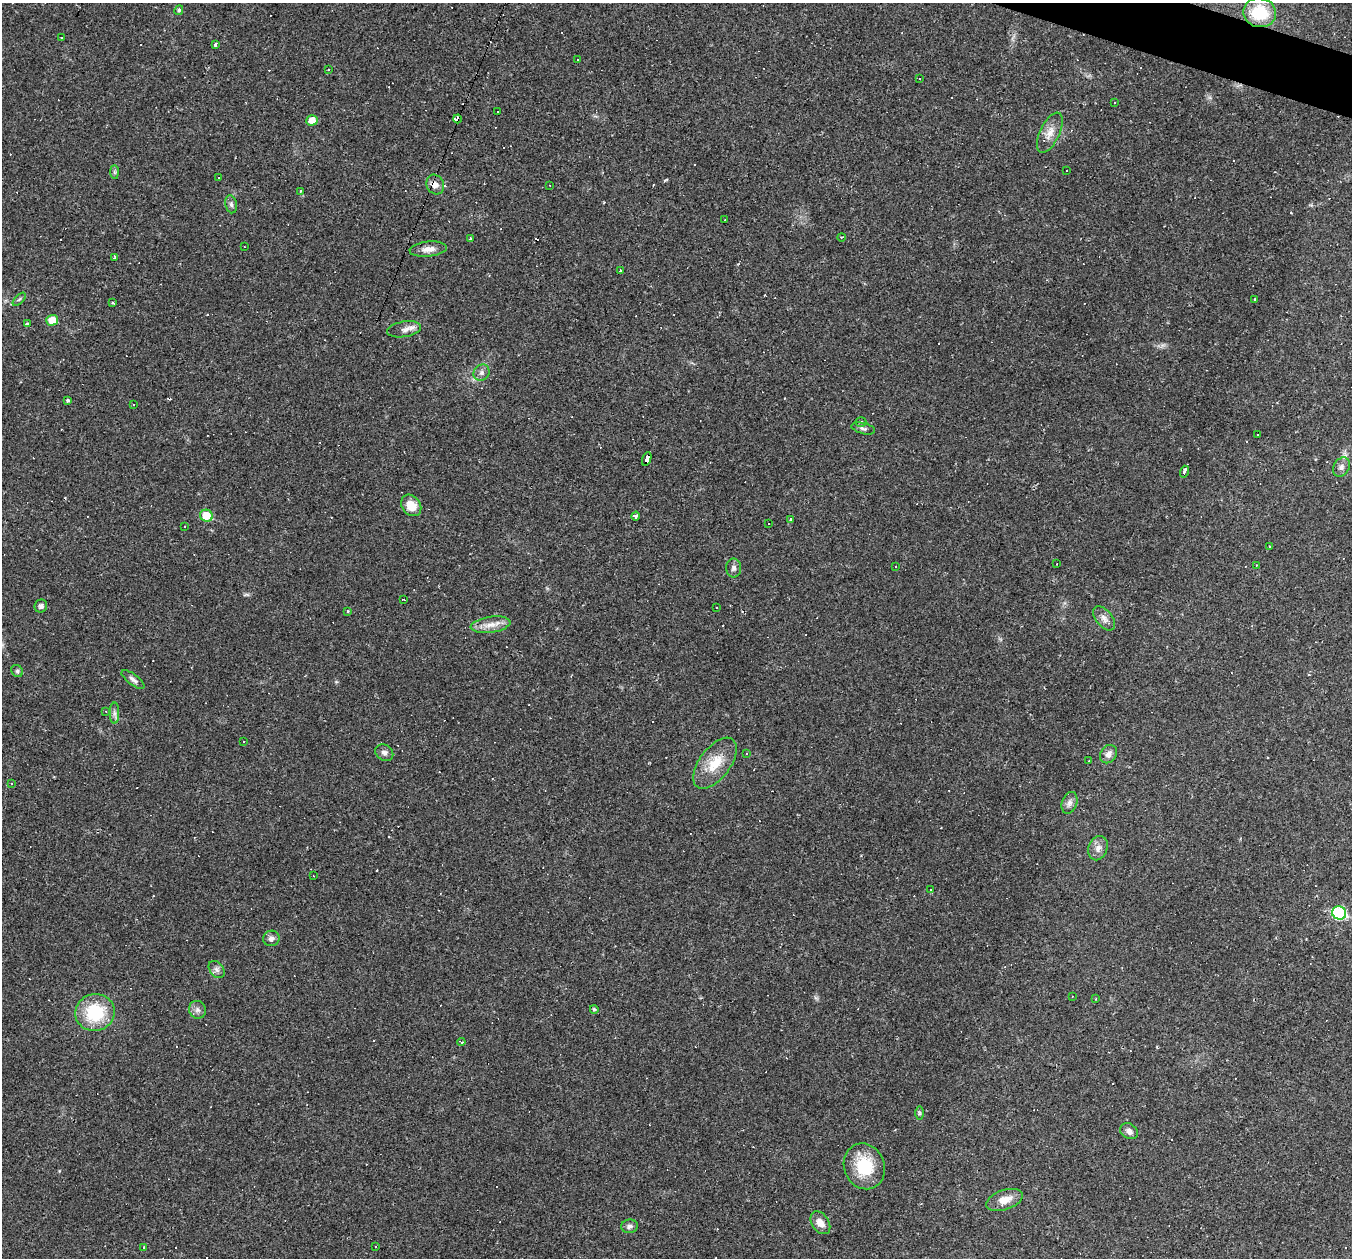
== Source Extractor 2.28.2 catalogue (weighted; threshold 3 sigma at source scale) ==
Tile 10 of 4 x 4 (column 2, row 3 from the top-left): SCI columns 1351-2700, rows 1518-2773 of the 5400 x 5416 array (HDU 1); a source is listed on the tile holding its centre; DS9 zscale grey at full resolution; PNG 1354 x 1260 px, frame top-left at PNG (2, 3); each listed source drawn as its Kron ellipse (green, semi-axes under 4 px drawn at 4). Shown black and unused: <1% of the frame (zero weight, under 2 of 3 exposures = <1% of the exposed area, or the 3 px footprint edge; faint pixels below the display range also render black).
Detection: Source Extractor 2.28.2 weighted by HDU 2 'WHT'; one run over the whole footprint, this tile lists its part. Background 0.0184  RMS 0.0042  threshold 0.0187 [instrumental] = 3 sigma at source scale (4.5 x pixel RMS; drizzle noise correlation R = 1.50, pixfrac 1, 0.05/0.05 arcsec/px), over >= 5 px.
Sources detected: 157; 65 cosmic-ray / hot-pixel residue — neither listed nor drawn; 2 inside a brighter listed object's ellipse — not listed separately; the other 90 listed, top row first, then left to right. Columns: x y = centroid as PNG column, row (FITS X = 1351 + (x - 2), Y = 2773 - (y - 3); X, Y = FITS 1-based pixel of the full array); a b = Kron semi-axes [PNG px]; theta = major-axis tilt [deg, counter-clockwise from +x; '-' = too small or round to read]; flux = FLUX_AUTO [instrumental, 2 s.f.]
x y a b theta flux
179 10 5 4 - 0.84
1260 13 16 14 -10 18
61 38 2 2 - 0.36
216 45 3 3 - 5.5
578 59 2 2 - 0.29
329 70 3 3 - 0.68
919 79 3 2 - 0.64
1114 103 3 2 - 0.39
497 112 2 2 - 0.37
457 119 4 4 - 22
312 120 6 5 - 4.9
1050 133 22 9 64 4.4
1067 170 2 2 - 0.36
114 172 7 4 -89 0.66
218 177 2 2 - 0.32
435 184 10 8 -61 2.7
549 185 3 2 - 0.26
300 191 3 3 - 0.51
231 204 9 5 -79 1.1
725 220 3 2 - 0.33
842 237 4 2 - 0.32
470 238 3 2 - 0.38
244 247 2 2 - 0.28
428 249 19 7 6 3.4
115 258 4 3 - 0.62
620 271 4 3 - 0.87
19 299 8 3 45 0.69
1255 299 3 3 - 0.82
113 303 3 3 - 1.1
52 320 5 5 - 6.6
27 324 4 3 - 2.3
404 329 17 7 10 2.8
481 373 8 7 - 1.5
68 401 3 3 - 0.71
133 405 3 3 - 0.49
861 422 5 4 - 0.71
863 428 12 5 -14 1.2
1258 435 3 3 - 7.6
647 459 7 4 69 52
1341 467 10 7 61 1.9
1184 472 6 3 71 2.7
411 505 11 9 -51 6.1
206 516 6 6 - 9.4
636 516 4 4 - 6.6
791 519 3 3 - 0.97
769 523 3 3 - 0.97
184 527 2 2 - 0.4
1269 546 2 2 - 0.25
1057 564 3 2 - 0.31
1257 565 3 2 - 0.24
895 567 3 2 - 0.28
734 568 9 7 90 1.5
403 600 3 2 - 0.36
41 606 6 6 - 1.3
716 607 2 2 - 0.41
348 611 4 2 - 0.28
1104 618 14 8 -51 2.5
490 625 20 8 8 4.3
17 671 6 5 - 0.8
133 679 14 5 -37 1.6
106 711 3 3 - 0.41
114 713 11 4 -90 1.4
244 742 3 3 - 0.93
384 753 9 7 -34 1.6
746 753 3 2 - 0.27
1109 754 10 7 56 2
1089 761 2 2 - 0.3
715 763 30 15 53 11
12 783 4 3 - 0.37
1069 803 11 7 71 1.9
1098 848 12 9 68 2.6
314 876 3 2 - 0.23
930 890 3 3 - 2.4
1339 913 7 6 - 42
271 938 8 7 - 1.6
217 969 9 6 -51 1.4
1072 997 3 2 - 0.28
1095 999 3 3 - 0.36
594 1009 4 4 - 0.73
197 1010 9 8 - 1.6
95 1012 20 18 17 22
461 1042 4 2 - 0.72
919 1113 6 4 90 0.67
1129 1131 9 7 -31 1.8
864 1166 23 20 -67 16
1004 1200 19 9 18 5.3
820 1223 12 8 -56 3.5
629 1226 8 7 - 1.5
144 1247 3 3 - 0.4
376 1247 3 3 - 0.76
Overlapping masked pixels (flux is a lower limit): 3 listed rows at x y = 457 119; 435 184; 647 459